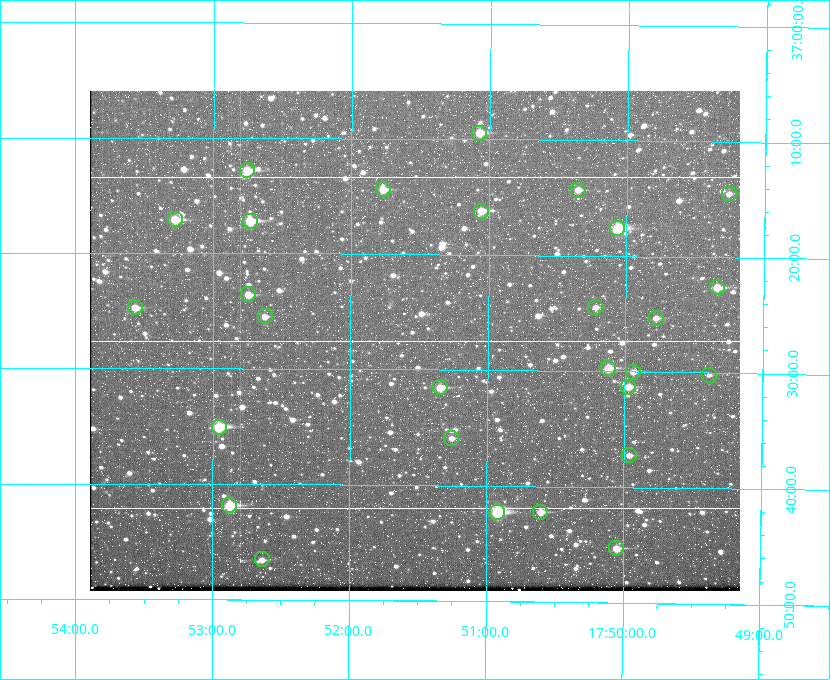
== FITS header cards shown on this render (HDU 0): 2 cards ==
NAXIS1  =                  650
NAXIS2  =                  500

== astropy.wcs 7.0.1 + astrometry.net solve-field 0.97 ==
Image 650 x 500 px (HDU 0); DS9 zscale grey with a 90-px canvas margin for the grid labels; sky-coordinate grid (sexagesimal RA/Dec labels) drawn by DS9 from the SOLVED WCS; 28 Tycho-2 reference stars matched to detected sources circled (green)
Header WCS: none
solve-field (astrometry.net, Tycho-2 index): SOLVED blind (the file carries no WCS)
Solved WCS: RA---TAN-SIP/DEC--TAN-SIP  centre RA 17:51:32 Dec +37:27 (267.88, +37.46 deg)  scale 5.2 arcsec/px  FOV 56.3' x 43.3'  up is +180 deg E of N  parity flipped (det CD > 0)
(file carries no celestial WCS; the grid is the blind solution)
Tycho-2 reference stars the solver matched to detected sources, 28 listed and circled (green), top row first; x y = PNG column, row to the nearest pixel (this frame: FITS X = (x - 90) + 1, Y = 500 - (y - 91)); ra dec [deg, ICRS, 3 dp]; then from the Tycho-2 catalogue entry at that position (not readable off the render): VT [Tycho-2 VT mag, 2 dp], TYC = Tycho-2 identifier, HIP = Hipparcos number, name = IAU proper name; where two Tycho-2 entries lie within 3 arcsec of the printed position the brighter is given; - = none
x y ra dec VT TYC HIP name
479 133 267.768 +37.157 9.98 2620-745-1 - -
247 170 268.189 +37.213 9.71 2620-542-1 - -
383 189 267.943 +37.240 10.39 2620-505-1 - -
578 190 267.589 +37.238 11.09 2619-212-1 - -
729 194 267.316 +37.242 12.03 2619-611-1 - -
481 211 267.764 +37.270 10.17 2620-784-1 - -
175 219 268.319 +37.285 9.88 2620-536-1 - -
250 221 268.183 +37.286 8.98 2620-786-1 87506 -
617 228 267.517 +37.293 8.96 2619-379-1 - -
717 287 267.335 +37.377 10.60 2619-634-1 - -
248 294 268.186 +37.393 10.44 2620-175-1 - -
135 307 268.392 +37.412 10.60 2620-800-1 - -
595 307 267.555 +37.408 11.50 2619-358-1 - -
265 316 268.156 +37.424 11.25 2620-712-1 - -
656 318 267.445 +37.422 11.17 2619-451-1 - -
608 368 267.531 +37.495 10.07 2619-274-1 - -
633 372 267.485 +37.500 11.33 2619-40-1 - -
709 375 267.347 +37.503 12.15 3088-638-1 - -
440 387 267.836 +37.525 9.96 3089-889-1 - -
628 387 267.494 +37.522 10.35 3088-270-1 - -
219 427 268.239 +37.584 8.64 3089-755-1 - -
451 438 267.815 +37.598 11.54 3089-1081-1 - -
629 455 267.491 +37.621 11.40 3088-1284-1 - -
229 505 268.219 +37.697 8.93 3089-671-1 - -
497 512 267.730 +37.705 8.13 3089-1203-1 87349 -
540 512 267.652 +37.703 11.04 3089-693-1 - -
616 548 267.512 +37.755 10.10 3089-2332-1 - -
262 559 268.159 +37.775 11.22 3089-2245-1 - -